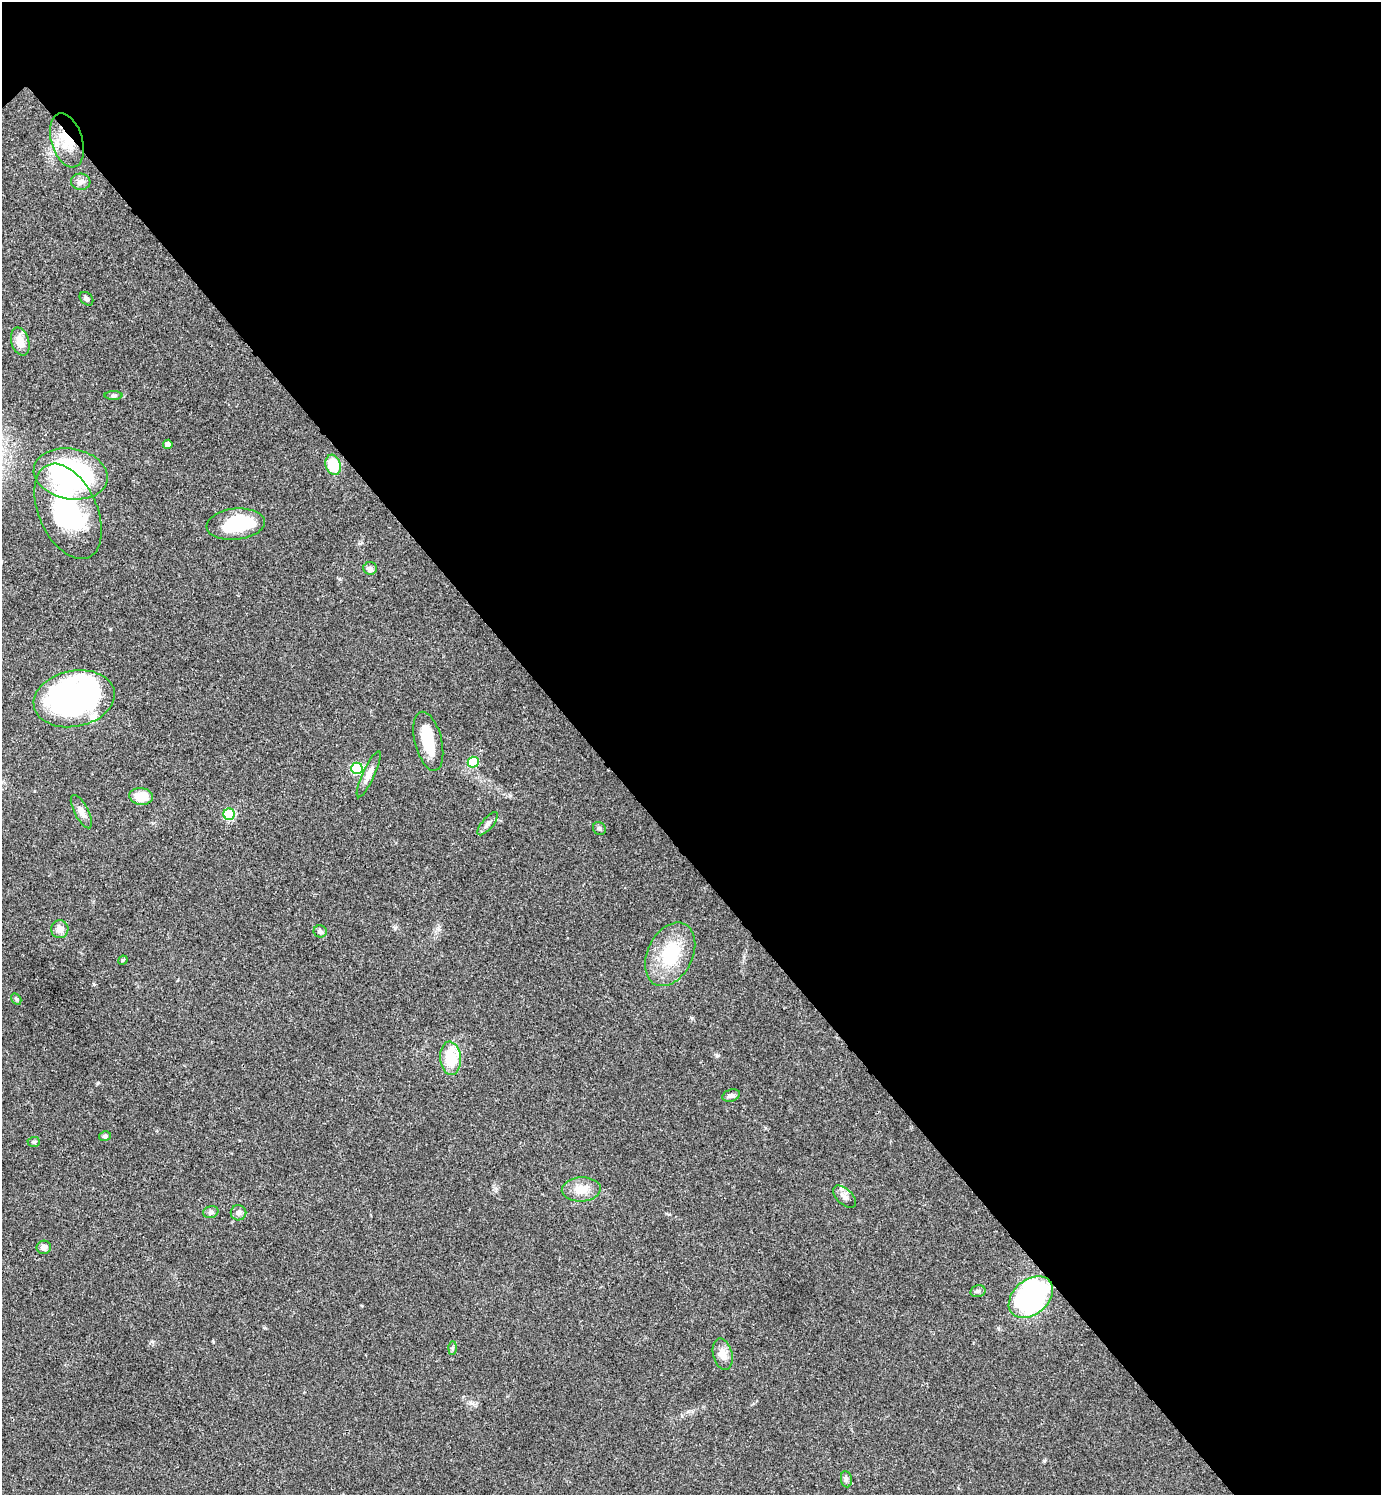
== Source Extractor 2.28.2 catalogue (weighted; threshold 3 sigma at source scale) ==
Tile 8 of 4 x 4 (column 4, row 2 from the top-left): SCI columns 4439-5817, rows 2988-4480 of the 5977 x 5979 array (HDU 1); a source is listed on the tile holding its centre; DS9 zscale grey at full resolution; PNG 1383 x 1497 px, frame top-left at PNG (2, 2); each listed source drawn as its Kron ellipse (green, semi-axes under 4 px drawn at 4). Shown black and unused: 57% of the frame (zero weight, under 3 of 4 exposures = <1% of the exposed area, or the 3 px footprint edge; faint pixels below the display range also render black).
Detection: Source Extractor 2.28.2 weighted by HDU 2 'WHT'; one run over the whole footprint, this tile lists its part. Background 0.044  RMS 0.0048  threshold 0.0217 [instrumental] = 3 sigma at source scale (4.5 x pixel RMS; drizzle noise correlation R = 1.50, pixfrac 1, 0.05/0.05 arcsec/px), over >= 5 px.
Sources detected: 44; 3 inside a brighter object's white glare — neither listed nor drawn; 1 inside a brighter listed object's ellipse — not listed separately; the other 40 listed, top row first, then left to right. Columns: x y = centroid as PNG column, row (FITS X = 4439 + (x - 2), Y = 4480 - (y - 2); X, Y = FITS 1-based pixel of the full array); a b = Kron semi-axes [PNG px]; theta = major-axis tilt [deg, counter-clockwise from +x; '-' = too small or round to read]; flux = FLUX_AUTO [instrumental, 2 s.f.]
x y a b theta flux
67 140 28 15 -73 14
81 182 10 8 -5 2.2
86 299 8 5 -46 1.2
20 341 14 8 -73 6.2
114 396 9 4 1 1
168 444 5 4 - 2.6
333 465 10 7 -72 14
71 474 37 25 -10 89
68 511 50 29 -66 60
236 524 29 15 6 26
370 568 7 6 - 1.4
74 699 41 28 11 130
428 741 30 13 -76 13
473 762 5 5 - 16
357 768 5 5 - 38
369 774 25 6 65 3.7
141 796 12 8 -6 8.8
81 812 18 7 -62 3.2
229 814 6 5 - 34
488 824 14 5 50 2
599 828 7 6 - 0.96
60 929 9 8 - 3.4
320 931 6 6 - 1.2
670 954 34 22 63 24
123 960 5 4 - 0.54
16 999 6 4 -59 0.65
450 1058 16 10 -84 16
731 1095 9 6 19 1.5
105 1136 6 5 - 0.94
34 1142 6 5 - 0.81
581 1189 19 12 4 7.1
845 1197 14 7 -43 2.8
211 1212 8 6 16 1.2
238 1213 8 7 - 1.6
44 1247 7 6 - 2.5
978 1291 8 5 14 1.1
1031 1297 25 17 40 97
452 1348 7 4 88 0.84
723 1354 16 9 -76 4.6
846 1479 8 5 -81 1.2
Overlapping masked pixels (flux is a lower limit): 2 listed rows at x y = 67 140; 1031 1297
Isophote crosses this tile's border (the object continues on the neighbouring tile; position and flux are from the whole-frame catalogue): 1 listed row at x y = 68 511
Unlisted compact peaks at least as high as the median listed source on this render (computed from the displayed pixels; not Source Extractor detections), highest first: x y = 94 984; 692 1018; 717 1056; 97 1083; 395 928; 1044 1461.